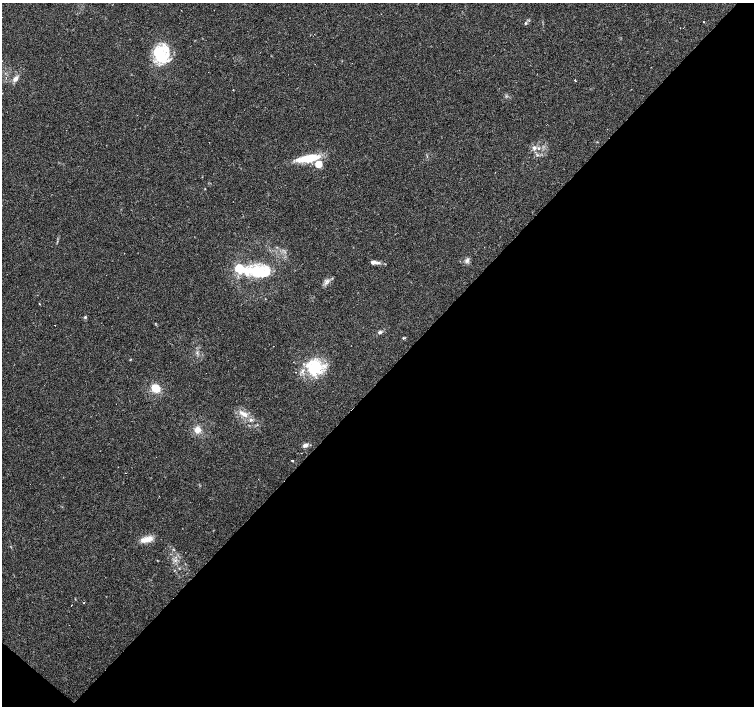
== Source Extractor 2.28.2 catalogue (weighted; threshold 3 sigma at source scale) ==
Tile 15 of 4 x 4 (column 3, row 4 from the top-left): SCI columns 3005-4507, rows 162-1569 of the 6010 x 6019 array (HDU 1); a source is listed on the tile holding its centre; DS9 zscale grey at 2 x 2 block average (1 PNG px = mean of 2 x 2 image px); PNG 756 x 708 px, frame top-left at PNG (2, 3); no overlay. Shown black and unused: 47% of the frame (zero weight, under 2 of 3 exposures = <1% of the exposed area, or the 3 px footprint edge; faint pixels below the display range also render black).
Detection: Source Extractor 2.28.2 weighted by HDU 2 'WHT'; one run over the whole footprint, this tile lists its part. Background 0.0808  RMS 0.0051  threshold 0.0229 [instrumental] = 3 sigma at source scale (4.5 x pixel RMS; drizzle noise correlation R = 1.50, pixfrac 1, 0.0396/0.0396 arcsec/px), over >= 5 px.
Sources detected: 44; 9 cosmic-ray / hot-pixel residue — not listed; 5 inside a brighter listed object's ellipse — not listed separately; the other 30 listed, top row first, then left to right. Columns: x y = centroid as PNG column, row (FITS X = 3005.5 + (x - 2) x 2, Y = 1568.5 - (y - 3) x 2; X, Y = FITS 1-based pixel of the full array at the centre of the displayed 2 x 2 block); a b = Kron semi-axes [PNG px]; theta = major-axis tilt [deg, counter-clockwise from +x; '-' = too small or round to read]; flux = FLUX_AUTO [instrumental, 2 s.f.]
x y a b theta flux
704 22 2 2 - 3.7
526 23 3 3 - 1.2
680 28 2 2 - 0.33
159 53 24 16 -55 42
15 79 8 5 62 5.4
575 80 3 2 - 1.1
2 93 2 2 - 0.33
534 148 6 4 -74 3
538 149 4 4 - 1.8
308 158 25 8 10 33
319 164 3 3 - 39
467 260 6 4 38 3.3
373 262 6 4 1 4.7
239 268 5 3 - 93
257 271 26 14 8 47
332 278 3 2 - 0.69
326 283 5 3 - 2.2
39 304 3 2 - 0.55
85 317 3 3 - 1.5
380 332 6 4 19 2.5
404 338 4 3 - 1.4
314 367 20 18 -55 50
296 372 2 2 - 0.73
156 388 8 7 - 18
244 414 15 5 -33 9.9
197 430 8 8 - 8.2
305 445 6 4 32 4.3
292 461 2 2 - 4.3
147 539 18 6 16 11
71 605 2 2 - 2
Isophote crosses this tile's border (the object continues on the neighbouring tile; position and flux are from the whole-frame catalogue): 1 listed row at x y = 2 93
Diffuse or blended objects may show on this block-average render without a row.